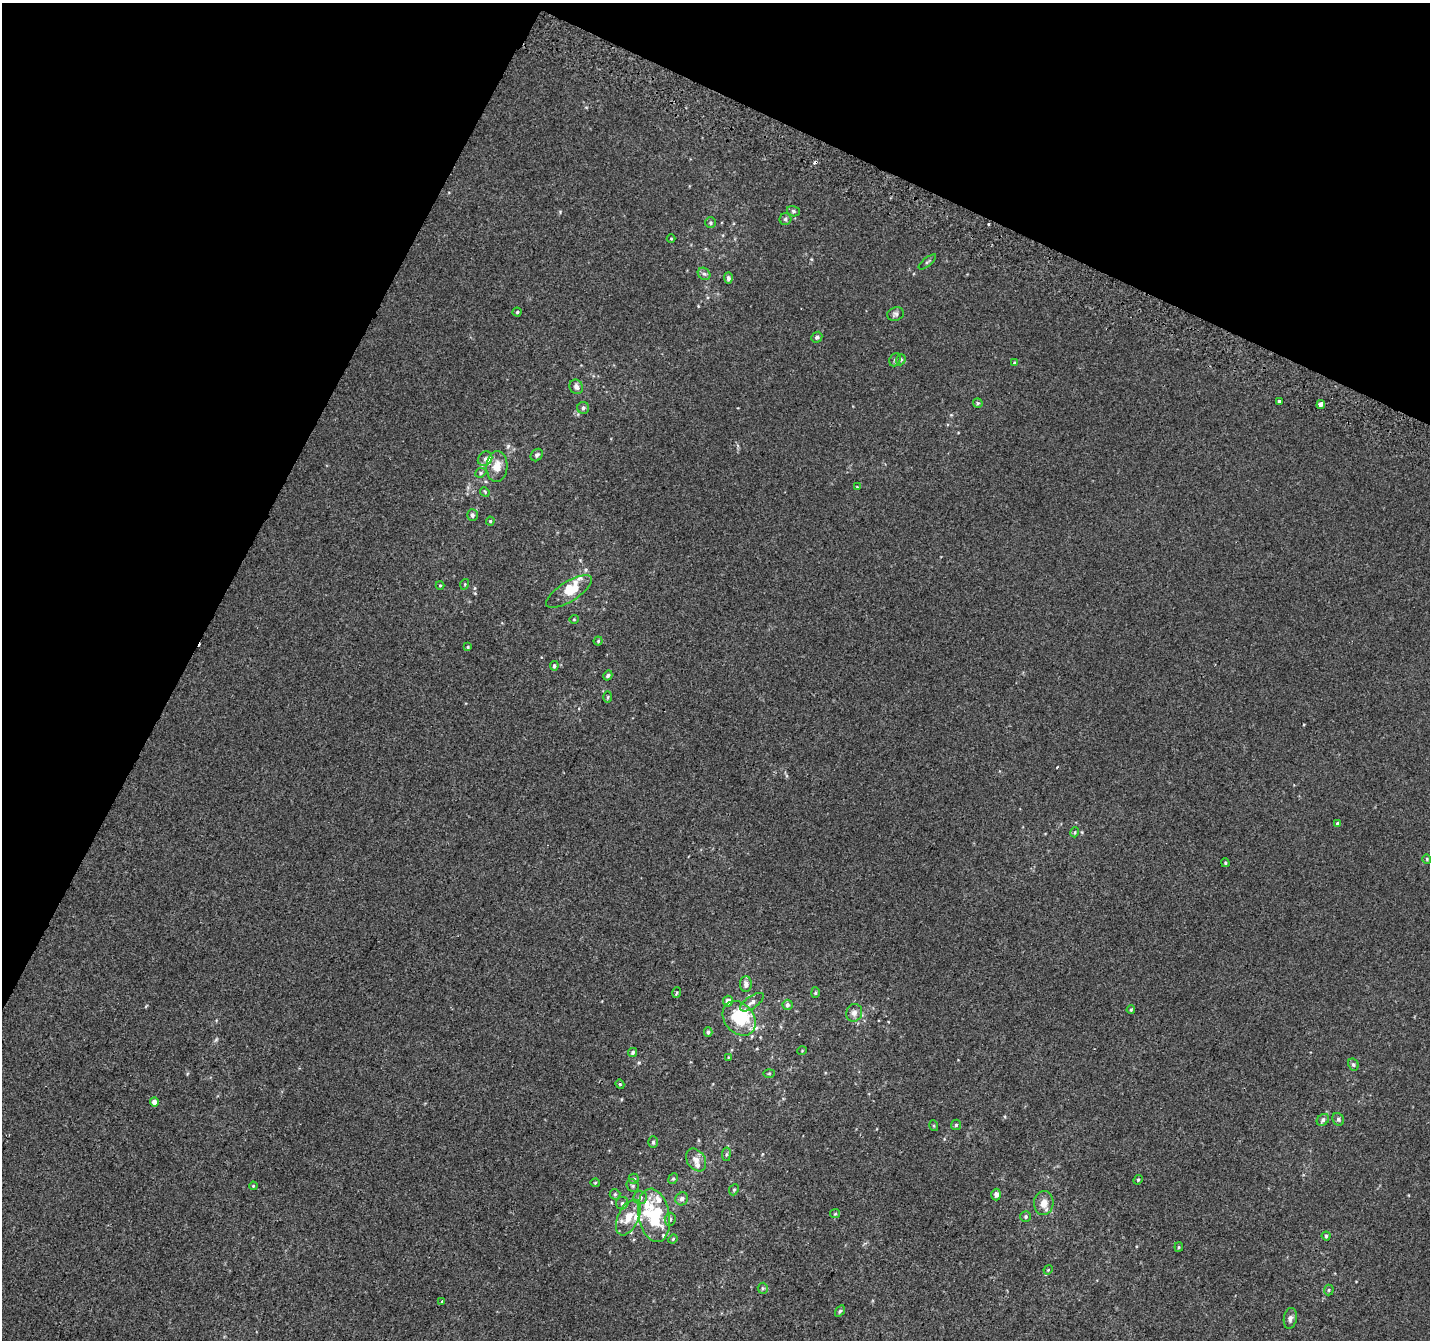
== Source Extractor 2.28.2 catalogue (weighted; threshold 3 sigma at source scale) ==
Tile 2 of 4 x 4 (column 2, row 1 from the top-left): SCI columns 1455-2882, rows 4321-5658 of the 5758 x 5899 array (HDU 1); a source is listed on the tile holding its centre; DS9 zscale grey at full resolution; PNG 1432 x 1342 px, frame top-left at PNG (2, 3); each listed source drawn as its Kron ellipse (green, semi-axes under 4 px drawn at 4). Shown black and unused: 24% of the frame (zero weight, under 2 of 3 exposures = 2% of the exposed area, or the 3 px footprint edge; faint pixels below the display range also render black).
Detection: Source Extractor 2.28.2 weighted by HDU 2 'WHT'; one run over the whole footprint, this tile lists its part. Background 2.19e-04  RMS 0.0036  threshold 0.0161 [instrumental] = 3 sigma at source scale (4.5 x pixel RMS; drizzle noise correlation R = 1.50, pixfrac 1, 0.0396/0.0396 arcsec/px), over >= 5 px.
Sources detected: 103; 1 inside a brighter object's white glare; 3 cosmic-ray / hot-pixel residue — neither listed nor drawn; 9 inside a brighter listed object's ellipse — not listed separately; the other 90 listed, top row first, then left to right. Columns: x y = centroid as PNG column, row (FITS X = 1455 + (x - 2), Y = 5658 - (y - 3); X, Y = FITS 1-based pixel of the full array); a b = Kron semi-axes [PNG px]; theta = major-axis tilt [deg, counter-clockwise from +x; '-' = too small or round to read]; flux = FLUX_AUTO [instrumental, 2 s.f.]
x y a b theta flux
793 211 6 5 - 0.72
785 219 6 6 - 0.67
710 223 5 5 - 0.6
671 239 4 3 - 0.28
927 262 10 3 39 0.62
704 274 7 5 -41 0.85
728 278 5 4 - 0.89
517 312 4 4 - 0.45
895 314 8 6 20 0.9
817 337 6 5 - 0.74
895 360 7 5 68 0.74
901 360 6 4 69 0.5
1014 363 4 3 - 0.39
576 387 7 6 - 1.5
1279 401 3 3 - 2
978 403 5 5 - 0.46
1321 405 4 3 - 3.1
583 408 6 6 - 0.72
537 455 7 5 48 0.75
485 459 8 6 43 1
497 466 15 10 86 3.9
481 473 6 4 23 0.48
857 487 4 4 - 0.26
485 492 5 4 - 0.38
472 515 6 5 - 0.92
490 521 4 4 - 0.42
465 584 5 3 - 0.35
440 585 4 4 - 0.33
569 591 26 10 32 6.2
574 619 4 4 - 0.33
598 641 4 4 - 0.41
468 647 4 3 - 0.34
554 666 5 4 - 0.69
608 675 5 4 - 0.59
608 697 5 3 - 0.39
1337 823 4 3 - 1.2
1075 832 5 3 - 0.35
1427 859 5 4 - 0.38
1225 863 4 3 - 0.41
746 984 8 6 89 1.7
677 993 5 3 - 0.42
815 993 5 4 - 0.48
728 1001 5 5 - 1.9
752 1002 14 6 34 1.6
787 1005 5 5 - 0.74
1131 1010 4 3 - 0.37
854 1013 9 8 - 1.6
739 1018 19 14 -50 15
708 1032 4 4 - 0.64
802 1051 5 3 - 0.28
633 1052 5 4 - 0.62
728 1057 4 2 - 0.22
1353 1064 6 5 - 0.6
769 1073 5 3 - 0.33
620 1084 5 4 - 0.38
154 1102 4 4 - 2
1338 1119 7 5 -60 0.77
1323 1120 7 5 42 1
956 1125 5 5 - 0.55
934 1126 5 3 - 0.36
653 1142 6 4 88 0.69
726 1154 7 3 82 0.59
696 1160 12 9 -56 2.4
634 1179 5 5 - 0.55
673 1179 6 4 65 0.51
1138 1180 5 4 - 0.43
595 1183 4 4 - 0.35
253 1186 4 3 - 0.31
633 1186 7 5 -46 0.71
734 1190 6 4 67 0.51
615 1194 5 5 - 0.47
996 1195 6 5 - 1.1
640 1197 7 6 - 1.1
682 1199 7 6 - 1.2
622 1203 6 6 - 0.88
1044 1203 12 9 87 3.2
835 1214 5 4 - 0.39
654 1215 27 15 -79 17
628 1217 19 10 64 5.6
1026 1217 5 5 - 0.61
670 1219 6 5 - 0.7
1326 1236 4 4 - 0.49
673 1239 5 4 - 0.37
1179 1247 5 4 - 0.39
1048 1270 5 4 - 0.32
763 1288 5 5 - 0.5
1329 1290 5 5 - 0.54
442 1302 3 3 - 2.5
840 1311 6 4 57 0.52
1290 1318 10 6 81 1.4